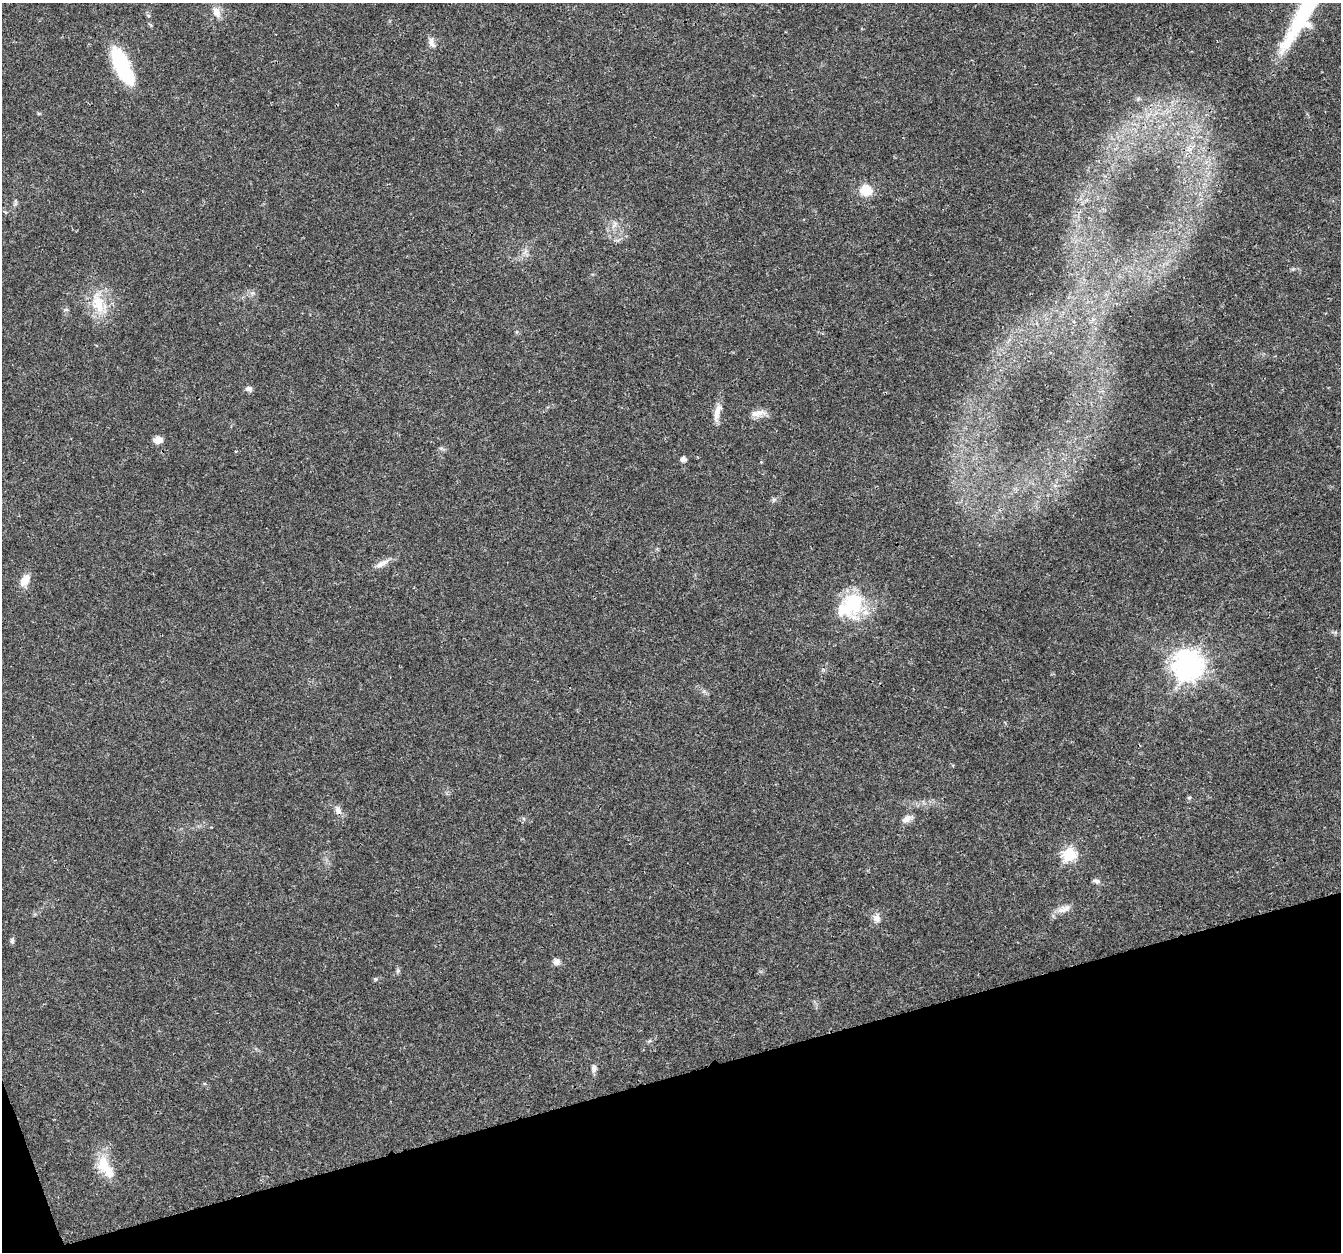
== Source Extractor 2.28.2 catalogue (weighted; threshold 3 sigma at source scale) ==
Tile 14 of 4 x 4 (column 2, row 4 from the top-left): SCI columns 1345-2683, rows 116-1365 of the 5363 x 5184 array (HDU 1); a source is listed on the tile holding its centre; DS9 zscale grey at full resolution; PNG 1343 x 1254 px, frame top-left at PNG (2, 3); no overlay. Shown black and unused: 14% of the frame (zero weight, under 3 of 4 exposures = <1% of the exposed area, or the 3 px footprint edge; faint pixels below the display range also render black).
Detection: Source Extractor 2.28.2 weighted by HDU 2 'WHT'; one run over the whole footprint, this tile lists its part. Background 0.0269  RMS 0.002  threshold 0.0089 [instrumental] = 3 sigma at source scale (4.5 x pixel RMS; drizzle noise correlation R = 1.50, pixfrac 1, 0.0396/0.0396 arcsec/px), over >= 5 px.
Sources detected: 33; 2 inside a brighter object's white glare — not listed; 1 inside a brighter listed object's ellipse — not listed separately; the other 30 listed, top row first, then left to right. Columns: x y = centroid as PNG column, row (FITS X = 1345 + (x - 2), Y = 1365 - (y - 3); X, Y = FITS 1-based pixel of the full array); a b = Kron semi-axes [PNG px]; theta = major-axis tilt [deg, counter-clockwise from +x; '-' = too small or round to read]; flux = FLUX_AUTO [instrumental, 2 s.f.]
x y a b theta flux
1307 7 104 14 61 27
216 12 15 9 -64 1.7
431 42 15 7 -68 1
122 66 43 15 -66 14
1138 99 7 5 46 0.4
866 190 16 14 -26 3.4
614 225 11 4 57 0.61
98 303 35 16 -76 6.3
249 389 9 7 -17 0.71
717 413 26 8 77 2
758 413 21 9 12 1.7
158 440 10 7 7 1.5
683 459 5 5 - 1
382 563 20 7 30 1.6
25 580 17 10 59 2
843 609 51 24 -12 9.4
1187 665 10 9 - 260
1189 798 5 5 - 0.3
338 810 12 8 -67 1.2
907 819 17 7 29 1.1
1069 854 6 6 - 25
1096 881 10 6 -20 0.65
1062 910 14 11 25 1.7
876 918 12 9 -76 1.2
12 941 8 5 -90 0.42
556 962 9 8 - 0.87
398 971 7 5 82 0.39
375 979 5 5 - 0.26
594 1068 10 6 90 0.81
103 1164 25 19 -88 4.9
Isophote crosses this tile's border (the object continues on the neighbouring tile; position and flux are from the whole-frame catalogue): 1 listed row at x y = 1307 7